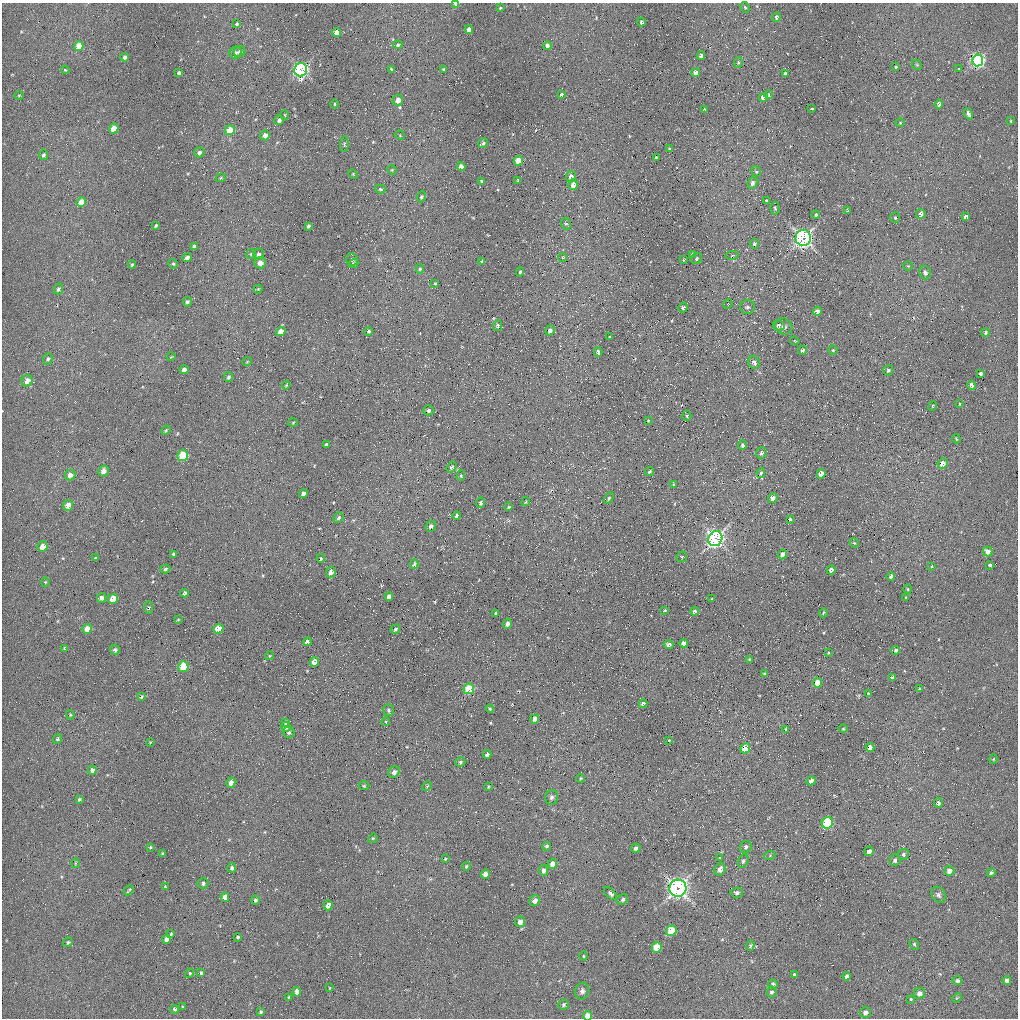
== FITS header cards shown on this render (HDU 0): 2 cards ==
NAXIS1  =                 1016 / length of data axis 1
NAXIS2  =                 1016 / length of data axis 2

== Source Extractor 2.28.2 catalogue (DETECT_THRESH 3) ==
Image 1016 x 1016 px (HDU 0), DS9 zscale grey, 1 PNG px = 1 image px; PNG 1020 x 1020 px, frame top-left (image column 1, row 1016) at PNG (2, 3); each listed source drawn as its Kron ellipse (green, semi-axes under 4 px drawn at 4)
Background 70.8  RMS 5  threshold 14.9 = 3 sigma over >= 5 px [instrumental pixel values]
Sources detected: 307; all 307 listed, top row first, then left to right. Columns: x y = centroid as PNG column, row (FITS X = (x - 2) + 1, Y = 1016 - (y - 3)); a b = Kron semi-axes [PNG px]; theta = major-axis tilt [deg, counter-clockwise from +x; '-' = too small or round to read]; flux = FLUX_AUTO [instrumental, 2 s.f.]
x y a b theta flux
456 4 4 2 - 1000
745 7 5 4 - 440
500 8 3 3 - 310
776 17 5 4 - 780
641 22 4 3 - 680
237 24 3 3 - 400
469 30 4 4 - 2300
337 32 4 4 - 4800
398 45 5 4 - 610
79 46 5 4 - 5900
547 46 4 3 - 1300
240 52 6 5 - 1100
235 53 6 5 - 750
701 56 4 3 - 1100
125 57 4 4 - 970
978 60 6 5 - 71000
738 63 5 4 - 400
917 65 5 4 - 400
896 67 3 2 - 340
391 69 4 3 - 410
443 69 3 2 - 330
959 69 3 2 - 240
65 70 4 3 - 340
301 70 7 6 - 66000
179 73 4 3 - 680
695 73 4 4 - 2100
785 74 4 3 - 940
561 94 4 3 - 640
19 95 4 3 - 270
769 95 4 3 - 380
763 97 4 4 - 2000
398 100 5 5 - 3100
335 104 5 3 - 330
939 104 4 4 - 850
812 108 3 2 - 290
704 109 3 2 - 370
968 114 6 3 -61 1100
285 115 5 3 - 250
279 120 5 4 - 1000
1011 121 3 2 - 230
900 123 5 3 - 290
114 129 5 4 - 4400
230 130 5 5 - 6900
265 135 5 4 - 1300
400 135 5 3 - 280
483 143 5 4 - 840
344 144 8 3 84 380
669 149 3 3 - 320
199 152 5 4 - 900
43 155 5 4 - 670
656 157 3 2 - 300
518 161 5 4 - 6000
461 166 4 4 - 1800
392 170 5 3 - 310
756 172 5 4 - 480
353 174 5 4 - 300
571 177 6 5 - 1600
221 178 5 4 - 380
518 180 4 3 - 490
481 181 4 3 - 500
752 183 6 4 66 1000
573 185 5 4 - 2100
380 189 5 4 - 460
421 197 5 4 - 530
767 201 4 3 - 640
81 202 5 4 - 4300
775 208 6 4 -86 570
848 210 3 3 - 540
921 214 5 4 - 1400
816 215 4 4 - 490
965 216 4 3 - 870
895 218 5 5 - 640
566 224 6 5 - 560
156 225 4 3 - 440
308 226 4 3 - 660
803 238 8 7 - 110000
754 244 5 4 - 560
194 246 4 3 - 740
251 254 5 5 - 510
259 254 5 5 - 1100
692 254 4 3 - 320
732 255 6 3 9 380
187 257 4 3 - 990
562 257 5 4 - 630
696 259 6 5 - 600
352 260 6 5 - 870
684 260 3 2 - 260
482 262 4 3 - 1200
260 263 5 5 - 2000
354 263 5 3 - 400
173 264 5 4 - 440
132 265 4 3 - 440
908 266 5 5 - 410
420 269 5 4 - 420
520 272 4 4 - 490
925 273 7 5 -68 1100
435 283 4 3 - 280
58 289 6 4 65 860
258 289 4 4 - 340
187 302 5 4 - 660
728 304 5 4 - 330
747 307 7 7 - 1000
683 308 5 4 - 870
817 311 5 4 - 2100
779 325 6 5 - 870
498 326 5 4 - 810
784 326 9 8 - 1400
550 330 5 4 - 1300
369 331 4 4 - 530
281 332 5 4 - 3300
985 333 4 4 - 540
609 337 4 3 - 310
795 341 5 3 - 310
802 350 5 4 - 830
833 350 5 4 - 370
598 352 5 4 - 1200
171 357 4 3 - 220
48 359 6 4 71 600
247 362 5 3 - 260
754 362 7 5 -63 1500
184 370 4 4 - 1600
888 370 5 5 - 770
980 373 4 3 - 1000
228 377 5 4 - 640
27 381 6 5 - 3100
286 385 4 3 - 280
972 385 4 4 - 1300
960 404 3 2 - 270
933 406 5 3 - 310
428 410 5 5 - 790
687 416 5 4 - 510
648 421 3 2 - 290
293 423 5 3 - 300
166 430 5 3 - 360
956 439 5 3 - 320
326 445 4 3 - 720
742 445 5 4 - 730
761 453 6 5 - 750
183 455 5 5 - 12000
942 464 5 5 - 3400
452 467 6 4 54 740
103 471 5 5 - 2100
649 471 5 3 - 630
761 473 5 3 - 580
821 474 5 4 - 2700
70 475 5 5 - 1700
461 476 5 4 - 420
673 484 4 3 - 290
303 494 4 4 - 1100
609 498 6 4 61 460
773 498 5 4 - 1400
526 502 4 2 - 310
481 503 5 4 - 770
68 505 5 5 - 3000
509 507 4 3 - 380
457 516 4 4 - 1200
338 518 5 4 - 610
790 519 3 3 - 390
431 526 6 5 - 960
715 539 8 6 60 110000
854 543 5 4 - 310
42 546 5 5 - 3200
988 551 5 4 - 1900
173 554 3 3 - 1200
782 554 5 4 - 1700
682 557 5 5 - 430
96 558 3 3 - 400
321 559 4 3 - 390
414 564 5 4 - 490
990 565 3 3 - 1900
932 566 4 2 - 230
165 569 5 4 - 530
831 570 4 4 - 1300
331 572 5 4 - 1500
891 576 4 3 - 790
45 582 4 4 - 310
908 589 5 3 - 320
184 593 4 3 - 610
389 596 4 4 - 1300
906 597 3 2 - 260
101 598 5 4 - 960
113 599 5 4 - 5900
712 599 3 2 - 310
149 607 6 4 90 360
665 610 3 2 - 270
695 611 4 4 - 860
495 613 3 2 - 300
823 613 4 3 - 280
178 620 4 2 - 240
507 624 5 4 - 970
87 629 5 4 - 3000
218 629 5 5 - 6000
395 629 5 4 - 600
307 642 4 4 - 1800
684 643 4 4 - 1600
669 645 5 4 - 810
64 648 4 3 - 380
115 650 5 5 - 740
896 650 4 4 - 550
828 653 3 2 - 250
269 656 4 3 - 230
749 659 3 2 - 230
314 662 5 4 - 2000
183 667 5 5 - 12000
764 674 4 3 - 470
892 677 3 3 - 530
818 683 5 4 - 5100
469 689 5 5 - 13000
919 689 4 3 - 490
868 694 4 3 - 430
141 697 4 3 - 490
643 704 4 4 - 940
490 709 4 3 - 320
389 710 6 5 - 630
70 715 5 4 - 350
535 719 4 4 - 1700
286 722 4 3 - 440
386 722 4 4 - 360
286 727 5 4 - 1300
786 729 4 3 - 630
843 729 4 3 - 300
289 732 6 5 - 710
57 739 5 3 - 430
669 740 3 3 - 380
150 742 3 2 - 240
870 747 4 3 - 1400
745 748 5 4 - 8000
487 754 4 3 - 1300
993 759 4 3 - 240
460 762 5 4 - 600
92 770 4 4 - 890
394 772 6 5 - 1300
580 778 4 3 - 350
811 781 5 4 - 1600
231 783 5 4 - 1700
364 786 5 3 - 310
427 786 5 3 - 340
488 787 4 2 - 240
551 797 7 6 - 950
79 799 4 4 - 470
938 803 5 4 - 870
827 823 6 5 - 29000
373 838 5 4 - 300
547 846 4 4 - 590
150 847 3 2 - 310
746 847 6 5 - 1000
636 848 5 4 - 860
869 851 5 4 - 1300
162 854 3 3 - 440
903 854 5 5 - 620
770 855 5 3 - 340
720 858 4 3 - 470
445 859 4 3 - 280
895 860 6 5 - 870
743 861 7 5 68 710
75 863 5 3 - 310
552 864 5 4 - 2300
466 866 4 3 - 400
232 868 5 4 - 730
720 869 7 5 65 1900
543 870 5 4 - 1200
949 871 5 5 - 1500
991 873 4 3 - 620
485 874 5 4 - 2600
203 883 5 5 - 750
165 887 3 2 - 260
678 888 9 8 - 140000
129 890 5 2 - 360
610 893 8 4 -45 840
737 893 6 5 - 910
938 895 8 6 -53 980
225 897 4 4 - 2300
623 899 6 5 - 690
255 900 4 4 - 590
535 901 6 5 - 1900
328 905 5 4 - 1800
520 922 5 5 - 2400
671 931 5 5 - 13000
171 934 3 3 - 370
238 937 3 3 - 500
167 939 4 4 - 1600
68 942 5 4 - 510
914 944 5 4 - 420
750 945 5 4 - 400
657 947 5 5 - 8900
583 956 4 3 - 270
189 973 5 4 - 460
201 973 3 3 - 450
794 975 4 3 - 600
847 976 4 3 - 900
1007 980 4 4 - 990
957 981 5 4 - 720
773 984 5 4 - 790
329 988 4 2 - 230
582 991 8 7 - 1100
297 992 5 4 - 2000
772 992 5 5 - 740
919 993 6 5 - 1800
289 997 4 3 - 460
957 998 5 4 - 360
911 999 3 3 - 300
564 1005 5 5 - 650
183 1007 3 3 - 380
175 1009 4 3 - 610
261 1012 3 3 - 490
865 1012 5 5 - 1400
588 1016 4 4 - 3700
At the frame edge (FLAGS 8, measured only in part): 2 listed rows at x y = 456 4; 588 1016

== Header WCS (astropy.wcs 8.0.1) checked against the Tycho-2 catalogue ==
Header WCS as astropy/WCSLIB reads it (applying the file's SIP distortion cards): RA---SIN-SIP/DEC--SIN-SIP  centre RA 08:41:00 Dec +28:05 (130.25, +28.08 deg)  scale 2.78 x 2.74 arcsec/px (non-square pixels)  FOV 47.0' x 46.4'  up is +15 deg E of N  parity normal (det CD < 0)
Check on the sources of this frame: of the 60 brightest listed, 15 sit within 3.8 arcsec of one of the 26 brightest Tycho-2 stars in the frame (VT <= 12.81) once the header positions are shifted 0.30 arcsec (0.06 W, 0.29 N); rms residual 1.27 arcsec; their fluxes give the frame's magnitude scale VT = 21.41 - 2.5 log10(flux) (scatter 0.44 mag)
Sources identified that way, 15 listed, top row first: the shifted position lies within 3.8 arcsec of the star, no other Tycho-2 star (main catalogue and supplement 1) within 7.6 arcsec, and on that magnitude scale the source's flux lands within +1.5 / -3 mag of the star's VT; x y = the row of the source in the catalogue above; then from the Tycho-2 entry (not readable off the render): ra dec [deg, ICRS J2000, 3 dp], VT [Tycho-2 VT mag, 2 dp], TYC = Tycho-2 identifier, HIP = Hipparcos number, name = IAU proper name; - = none
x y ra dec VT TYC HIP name
337 32 130.507 +28.395 11.77 1948-1164-1 - -
79 46 130.722 +28.332 11.98 1948-862-1 - -
978 60 129.957 +28.503 8.80 1948-1229-1 - -
301 70 130.529 +28.360 10.18 1948-938-1 - -
230 130 130.574 +28.302 12.81 1948-1179-1 - -
803 238 130.065 +28.338 9.96 1948-1202-1 - -
183 455 130.539 +28.053 11.45 1948-1633-1 - -
715 539 130.071 +28.100 9.57 1948-1319-1 - -
113 599 130.564 +27.933 11.58 1948-1744-1 42710 -
218 629 130.469 +27.933 11.83 1948-928-1 - -
818 683 129.952 +28.014 12.07 1948-1137-1 - -
469 689 130.245 +27.940 10.68 1948-968-1 - -
745 748 129.999 +27.952 11.86 1948-1111-1 - -
827 823 129.913 +27.914 11.05 1948-1462-1 - -
657 947 130.029 +27.788 11.13 1948-1347-1 - -